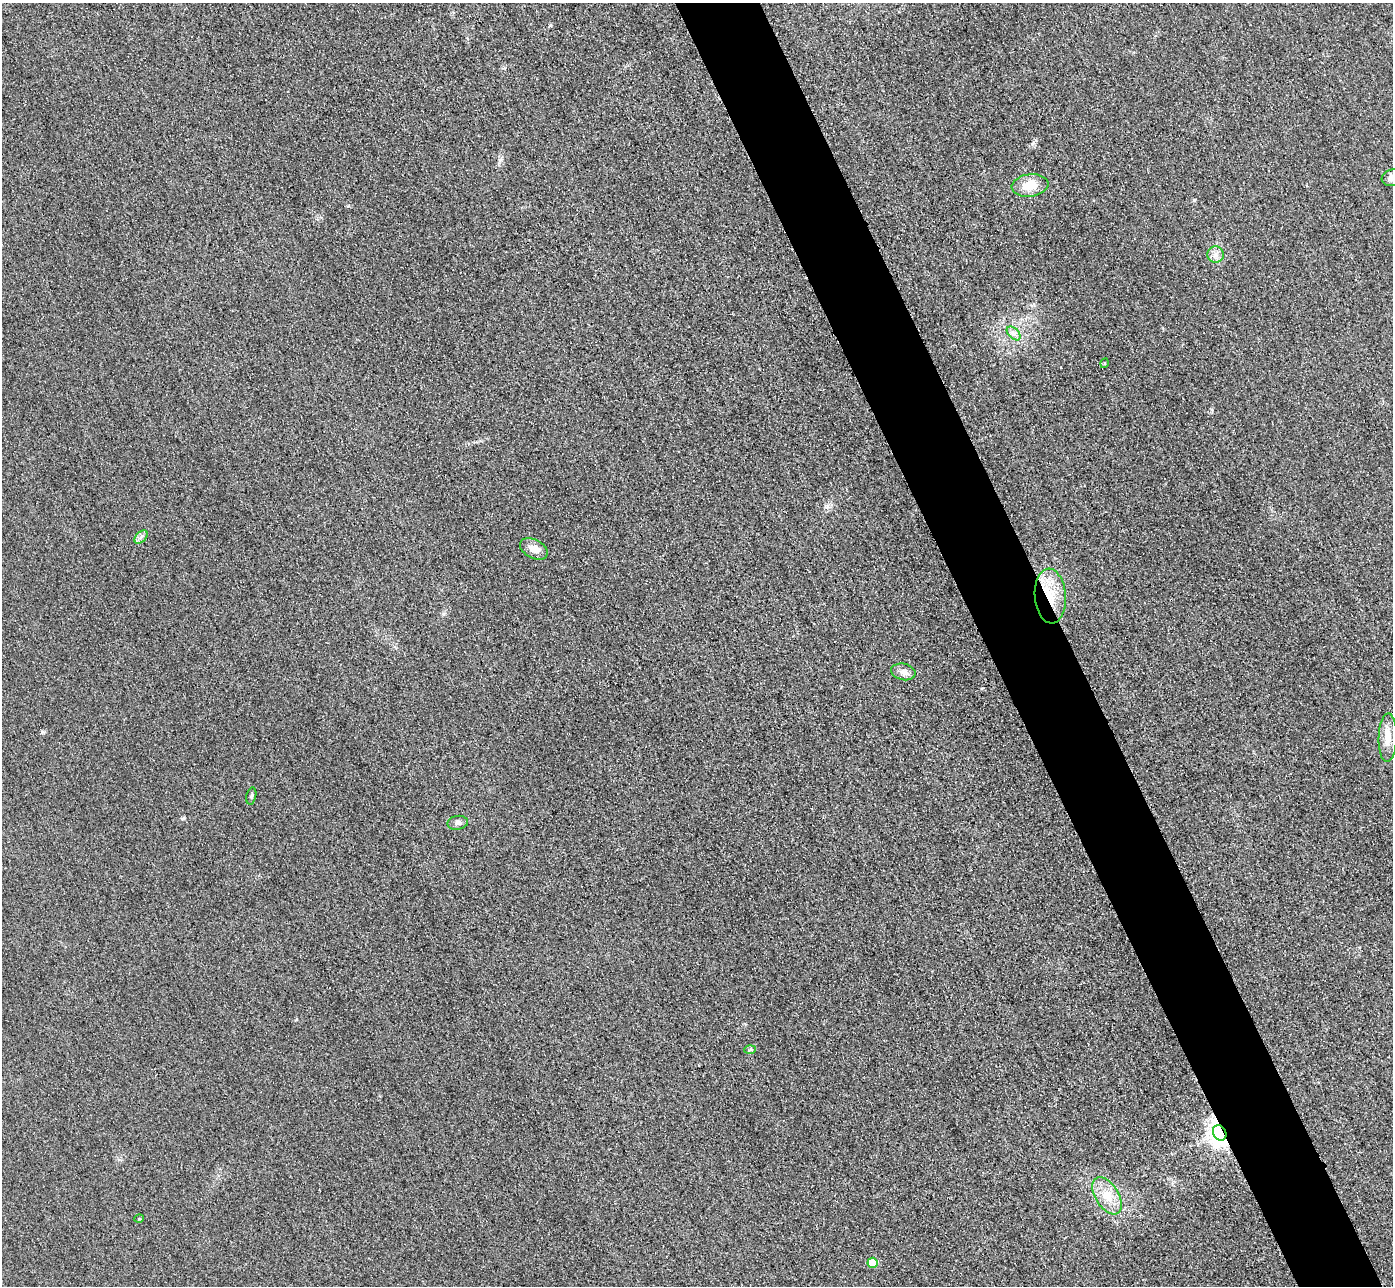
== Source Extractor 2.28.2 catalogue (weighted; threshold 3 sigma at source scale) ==
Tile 6 of 4 x 4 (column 2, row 2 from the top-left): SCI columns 1422-2812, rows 2873-4156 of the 5626 x 5614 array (HDU 1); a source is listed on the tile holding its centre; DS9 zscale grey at full resolution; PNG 1395 x 1288 px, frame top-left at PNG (2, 3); each listed source drawn as its Kron ellipse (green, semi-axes under 4 px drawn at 4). Shown black and unused: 6% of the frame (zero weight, under 3 of 4 exposures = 3% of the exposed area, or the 3 px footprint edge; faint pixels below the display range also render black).
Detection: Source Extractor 2.28.2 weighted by HDU 2 'WHT'; one run over the whole footprint, this tile lists its part. Background 0.0828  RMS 0.017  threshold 0.0787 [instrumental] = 3 sigma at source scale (4.5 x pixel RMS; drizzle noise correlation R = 1.50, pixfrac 1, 0.05/0.05 arcsec/px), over >= 5 px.
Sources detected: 17; all 17 listed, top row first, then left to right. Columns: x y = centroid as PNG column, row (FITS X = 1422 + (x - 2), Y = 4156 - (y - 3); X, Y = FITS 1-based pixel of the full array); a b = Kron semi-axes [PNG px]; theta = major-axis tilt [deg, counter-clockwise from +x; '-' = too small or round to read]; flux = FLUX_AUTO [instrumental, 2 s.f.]
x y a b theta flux
1392 178 10 8 17 12
1030 185 18 11 7 31
1216 254 8 8 - 8.9
1014 333 8 5 -45 6.4
1105 363 5 3 - 1.9
141 537 8 5 45 4.8
534 549 15 9 -27 17
1050 596 27 15 -86 56
903 672 12 8 -14 9.8
1388 738 24 9 88 24
251 796 8 5 77 3.7
458 823 10 7 11 6.5
750 1050 6 4 3 2.2
1220 1133 8 6 -63 1500
1107 1196 21 11 -59 30
139 1219 5 3 - 1.5
873 1263 5 5 - 37
Overlapping masked pixels (flux is a lower limit): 2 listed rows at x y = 1050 596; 1220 1133
Isophote crosses this tile's border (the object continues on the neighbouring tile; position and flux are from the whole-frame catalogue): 1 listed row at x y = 1392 178
Unlisted compact peaks at least as high as the median listed source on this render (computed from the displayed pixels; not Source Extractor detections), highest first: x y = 42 732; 1194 200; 550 25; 1032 144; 184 818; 827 506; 1212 410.